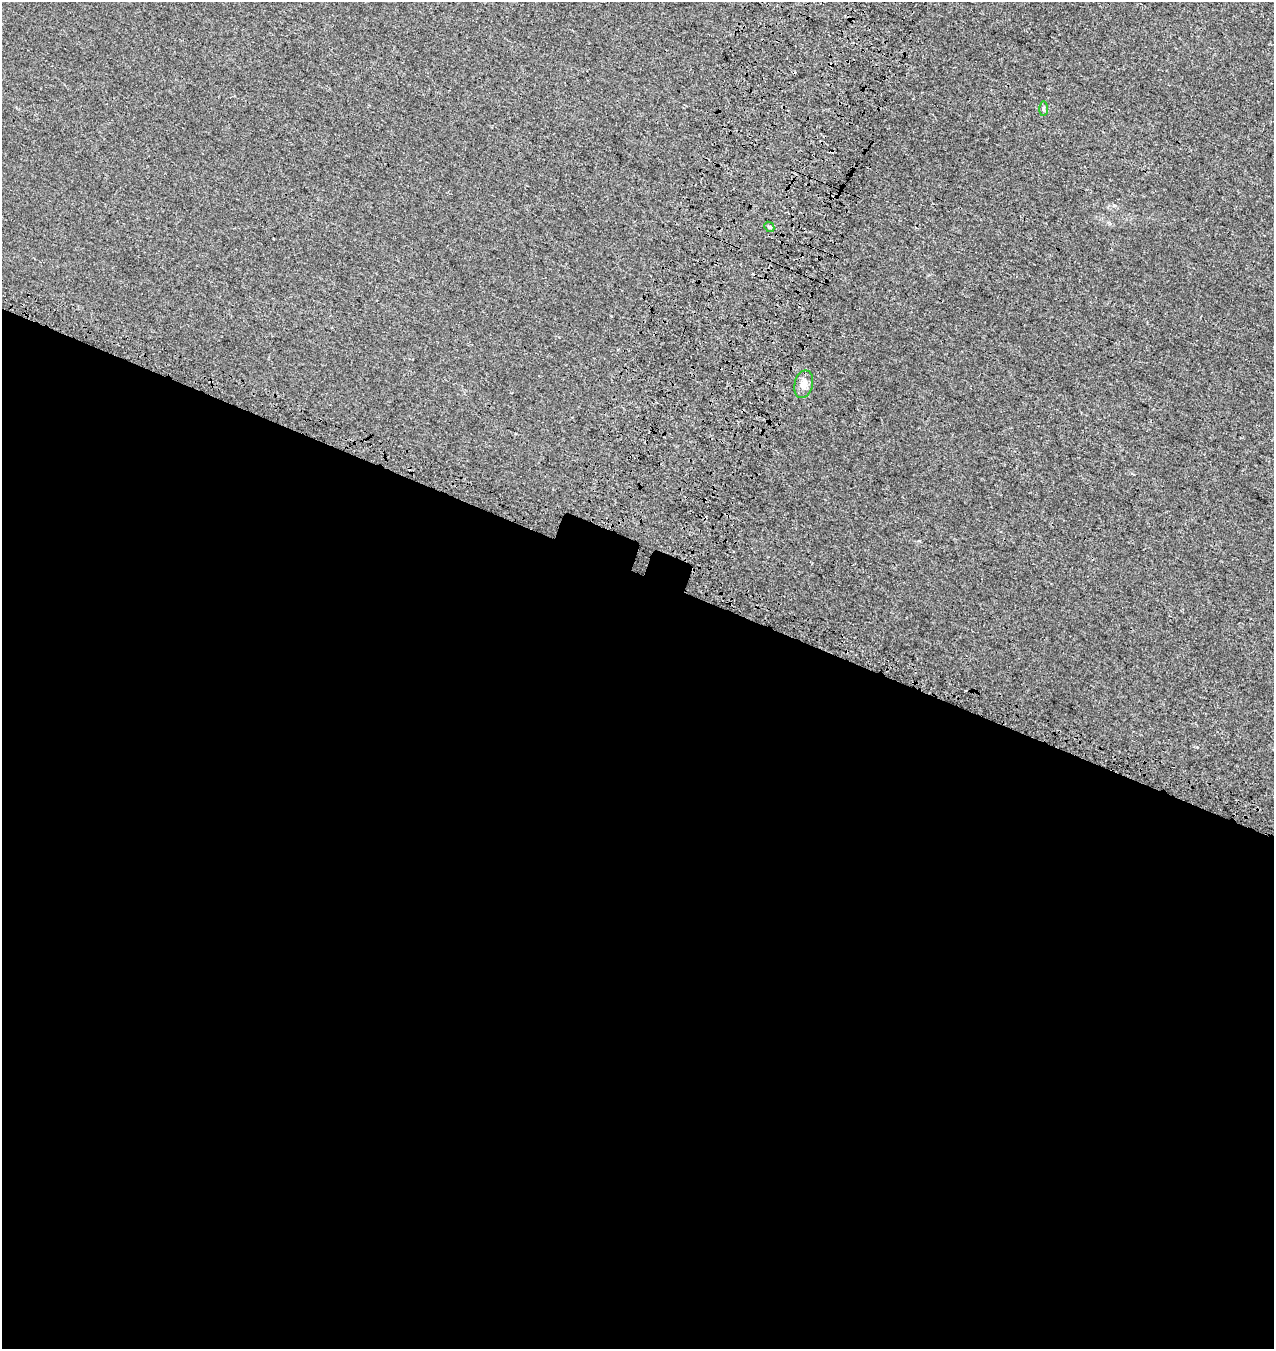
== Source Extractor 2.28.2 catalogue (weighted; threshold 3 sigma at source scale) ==
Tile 14 of 4 x 4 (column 2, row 4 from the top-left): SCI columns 1600-2871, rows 142-1488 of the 5806 x 5664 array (HDU 1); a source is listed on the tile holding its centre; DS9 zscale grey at full resolution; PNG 1276 x 1351 px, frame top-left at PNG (2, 2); each listed source drawn as its Kron ellipse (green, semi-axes under 4 px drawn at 4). Shown black and unused: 58% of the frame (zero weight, under 3 of 4 exposures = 9% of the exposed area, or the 3 px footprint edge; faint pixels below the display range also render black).
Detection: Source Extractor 2.28.2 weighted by HDU 2 'WHT'; one run over the whole footprint, this tile lists its part. Background 0.00173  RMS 0.0029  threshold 0.013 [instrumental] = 3 sigma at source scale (4.5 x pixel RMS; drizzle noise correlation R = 1.50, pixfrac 1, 0.0396/0.0396 arcsec/px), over >= 5 px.
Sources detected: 3; all 3 listed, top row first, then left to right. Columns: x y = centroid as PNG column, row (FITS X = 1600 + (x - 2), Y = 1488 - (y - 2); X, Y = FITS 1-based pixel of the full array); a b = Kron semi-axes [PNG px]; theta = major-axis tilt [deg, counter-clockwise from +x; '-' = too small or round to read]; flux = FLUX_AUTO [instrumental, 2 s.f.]
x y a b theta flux
1043 109 7 3 89 0.42
769 227 5 4 - 0.4
804 384 14 9 76 2.7